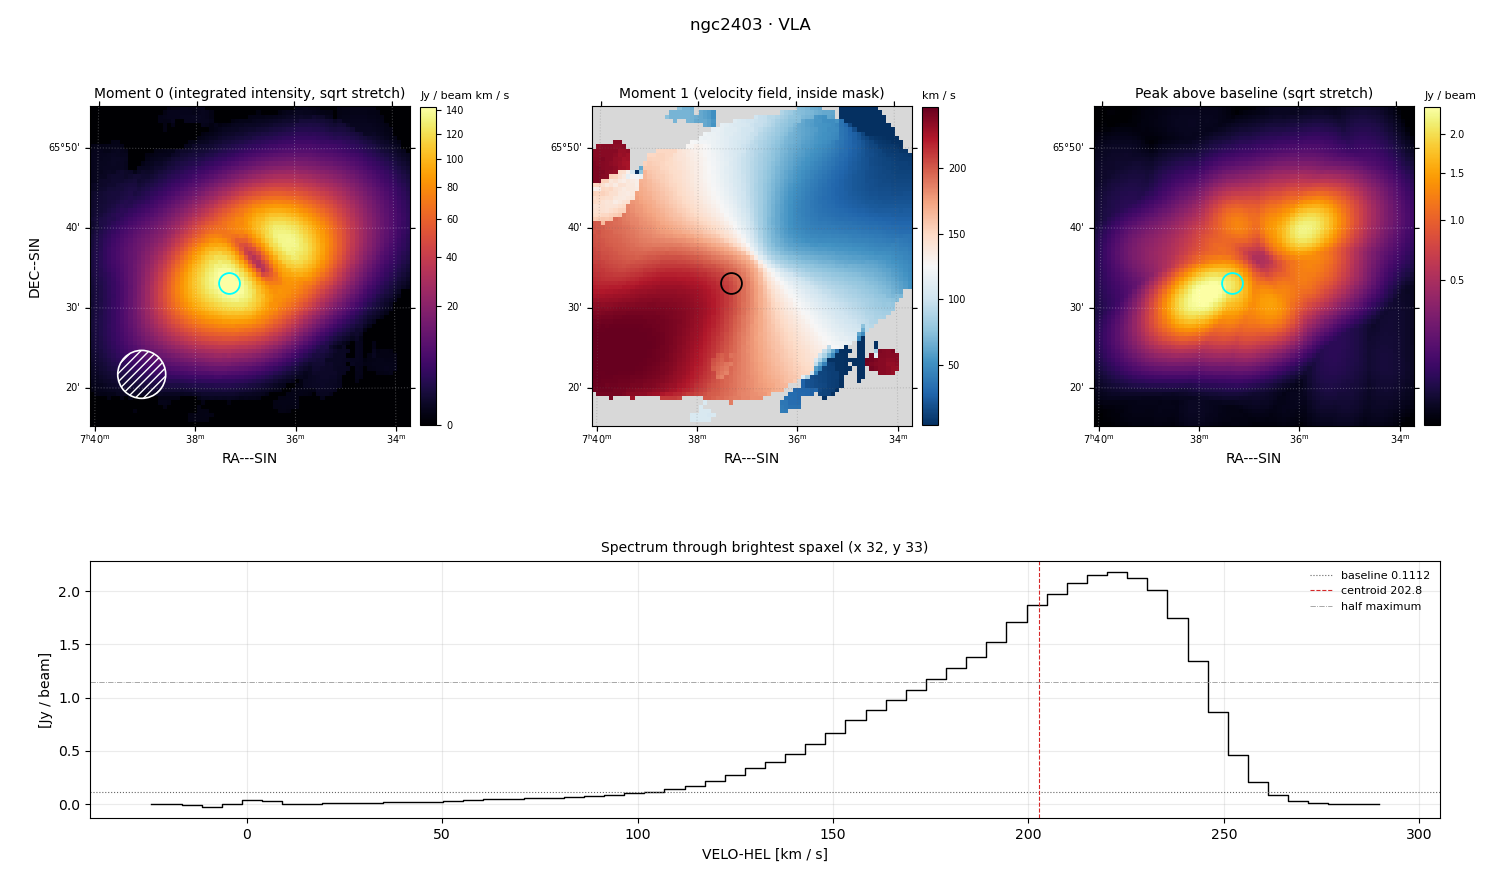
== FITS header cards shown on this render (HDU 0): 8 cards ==
OBJECT  = 'ngc2403 '           /
TELESCOP= 'VLA     '           /
BUNIT   = 'JY/BEAM '           /
CTYPE1  = 'RA---SIN'           /
CTYPE2  = 'DEC--SIN'           /
CTYPE3  = 'VELO-HEL'           /
NAXIS3  =                   62 / length of data axis 3
CUNIT3  = 'KM/S    '           /

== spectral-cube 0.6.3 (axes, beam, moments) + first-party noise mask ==
SpectralCube HDU 0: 62 channels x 75 x 75 spaxels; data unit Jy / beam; figure title: ngc2403 · VLA
Units: CUNIT1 'DEGREE' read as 'deg', CUNIT2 'DEGREE' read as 'deg', CUNIT3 'KM/S' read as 'km/s', BUNIT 'JY/BEAM' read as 'Jy/beam' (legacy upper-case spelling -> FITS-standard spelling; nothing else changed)
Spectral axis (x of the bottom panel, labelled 'VELO-HEL [km / s]'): -24 .. 290 km / s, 62 channels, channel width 5.15 km / s
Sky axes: RA---SIN/DEC--SIN; field 40' x 40' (32 arcsec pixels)
Beam (drawn as the hatched ellipse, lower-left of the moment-0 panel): BMAJ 360 arcsec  BMIN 360 arcsec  BPA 0 deg
Caveat (lower limits): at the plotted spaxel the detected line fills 30 of 62 channels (48%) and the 32 channels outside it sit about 0.089 Jy / beam (their median) below the dotted baseline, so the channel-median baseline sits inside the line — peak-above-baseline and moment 0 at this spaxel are lower limits by about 0.089 Jy / beam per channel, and W50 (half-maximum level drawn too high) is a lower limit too
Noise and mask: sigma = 3.9e-03 Jy / beam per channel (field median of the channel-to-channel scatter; includes a channel-correlation factor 2.0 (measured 3.8, capped) measured on the 185 emission-free spaxels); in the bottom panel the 32 channels outside the detected line wander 0.030 Jy / beam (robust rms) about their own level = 7.7x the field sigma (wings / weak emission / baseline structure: the noise itself is not readable there); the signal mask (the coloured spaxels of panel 2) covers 82% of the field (1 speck smaller than half a beam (71.7 px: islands under 72 px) dropped from it)
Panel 1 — Moment 0 (line voxels x channel width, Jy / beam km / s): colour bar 0 .. 143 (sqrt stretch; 0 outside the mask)
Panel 2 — Moment 1 (intensity-weighted velocity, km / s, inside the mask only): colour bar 4 .. 246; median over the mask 135
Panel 3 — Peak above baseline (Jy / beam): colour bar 0.00462 .. 2.39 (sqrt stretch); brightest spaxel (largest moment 0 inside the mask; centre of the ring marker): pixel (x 32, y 33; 0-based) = FK5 07h37m20s +65d33m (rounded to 10 s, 60 arcsec steps: no finer than the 32 arcsec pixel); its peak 2.06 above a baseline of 0.1112
Panel 4 — spectrum at that spaxel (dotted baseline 0.1112 Jy / beam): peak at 223 km / s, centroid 202.8 km / s (red dashed line; intensity-weighted over the run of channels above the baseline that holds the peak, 102 .. 261 km / s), W50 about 72 km / s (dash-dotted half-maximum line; edge to edge of the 14 channels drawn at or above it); detected line 107 .. 261 km / s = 30 of 62 channels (48%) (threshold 4 sigma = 0.015 Jy / beam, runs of >= 3 channels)